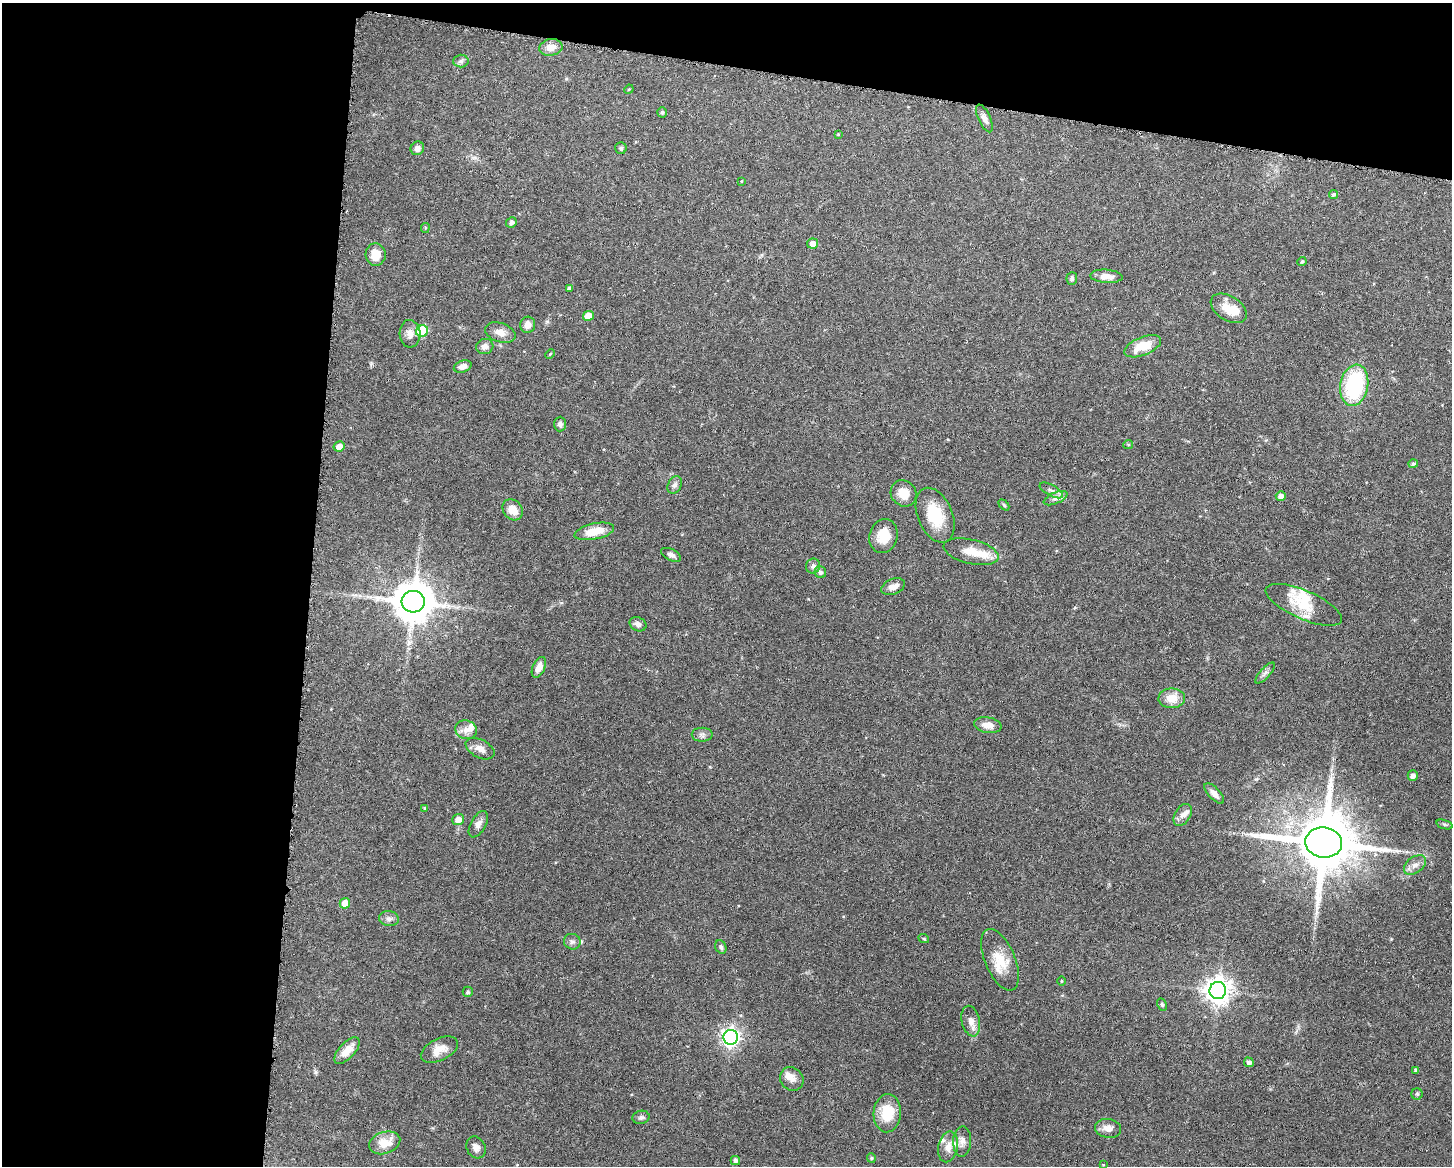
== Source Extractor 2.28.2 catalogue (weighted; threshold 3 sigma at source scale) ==
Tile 1 of 3 x 4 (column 1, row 1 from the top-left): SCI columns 110-1559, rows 3497-4660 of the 4683 x 4661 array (HDU 1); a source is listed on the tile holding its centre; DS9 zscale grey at full resolution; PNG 1454 x 1168 px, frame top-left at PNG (2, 3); each listed source drawn as its Kron ellipse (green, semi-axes under 4 px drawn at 4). Shown black and unused: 27% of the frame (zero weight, under 3 of 6 exposures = <1% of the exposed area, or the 3 px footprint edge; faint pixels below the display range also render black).
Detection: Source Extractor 2.28.2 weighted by HDU 2 'WHT'; one run over the whole footprint, this tile lists its part. Background 0.143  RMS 0.0038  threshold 0.0156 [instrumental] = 3 sigma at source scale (4.09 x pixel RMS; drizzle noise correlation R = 1.36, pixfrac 0.8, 0.05/0.05 arcsec/px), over >= 5 px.
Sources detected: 103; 8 inside a brighter listed object's ellipse — not listed separately; the other 95 listed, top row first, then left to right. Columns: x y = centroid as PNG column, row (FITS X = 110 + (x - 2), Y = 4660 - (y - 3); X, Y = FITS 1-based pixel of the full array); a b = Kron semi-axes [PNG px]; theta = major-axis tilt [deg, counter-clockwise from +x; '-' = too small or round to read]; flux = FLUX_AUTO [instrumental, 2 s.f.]
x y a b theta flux
551 47 12 8 9 3.3
461 61 8 6 1 0.9
629 89 5 4 - 0.34
662 112 5 5 - 0.66
984 118 15 6 -65 1.8
838 134 4 3 - 0.3
417 148 7 6 - 1.5
621 148 6 5 - 0.62
741 181 4 3 - 0.26
1333 195 5 4 - 0.61
511 222 5 5 - 1.2
425 228 5 4 - 0.45
813 243 5 5 - 2.6
376 255 11 10 - 5
1302 261 4 4 - 0.57
1106 276 16 6 -4 3
1072 278 6 5 - 0.69
569 288 4 3 - 0.93
1229 308 20 12 -32 6.7
589 316 5 5 - 5.4
528 325 8 7 - 2.4
422 331 6 5 - 17
500 333 16 9 -18 2.8
410 334 14 10 -85 2.7
485 346 9 7 16 1.6
1143 346 19 9 22 8
550 354 5 3 - 0.41
463 366 9 5 19 2.1
1354 385 21 14 80 35
560 424 7 6 - 1.1
1128 445 5 4 - 0.4
339 446 5 5 - 2.8
1413 464 5 4 - 0.83
675 485 9 6 61 1.2
1051 490 13 5 -29 1.4
904 493 14 12 -51 4.6
1281 496 5 5 - 2.1
1056 498 12 5 24 1.6
1004 505 6 4 -46 0.44
513 510 11 9 -52 4.1
935 515 29 17 -67 12
594 531 20 8 12 6.6
883 536 17 14 74 6.9
971 552 28 12 -13 6.1
671 555 11 5 -26 1.4
813 566 7 7 - 1.3
820 572 6 5 - 0.87
893 587 12 7 23 2.6
413 602 11 10 - 1200
1304 605 41 14 -23 11
638 624 9 6 -27 1.4
539 667 11 6 65 2.7
1265 673 13 5 48 1.3
1172 698 13 10 2 5.2
988 725 14 7 -9 3.4
466 730 11 9 -20 2.4
702 735 10 7 0 1.3
480 749 15 9 -27 2.5
1413 776 5 5 - 1.5
1214 793 13 5 -47 2.2
424 808 4 4 - 0.39
1183 815 12 7 59 1.9
458 820 6 5 - 2.7
478 824 14 7 61 1.9
1444 824 8 3 -19 0.53
1324 842 18 15 -8 3100
1415 865 12 8 37 2.3
345 903 5 5 - 3.8
389 919 10 7 -9 1.4
924 939 5 3 - 0.37
572 942 8 7 - 1.3
721 947 7 5 -64 0.8
1000 960 33 15 -67 9
1061 981 5 3 - 0.32
1218 990 8 8 - 370
468 992 5 5 - 0.73
1162 1005 7 4 -63 0.56
971 1021 15 9 -78 2.8
731 1037 7 7 - 160
439 1050 20 11 26 4.5
347 1051 17 8 48 4.8
1249 1062 5 4 - 1
1416 1070 4 4 - 0.93
792 1079 12 11 - 2.4
1417 1094 5 5 - 0.54
887 1113 19 13 86 9.8
641 1117 8 6 10 1
1108 1128 13 9 -11 2.7
962 1141 15 9 88 2.3
385 1143 16 11 18 6.1
476 1147 11 9 -62 1.9
948 1147 16 9 78 3.1
871 1158 5 4 - 0.41
735 1160 5 4 - 1.2
1103 1165 4 2 - 0.22